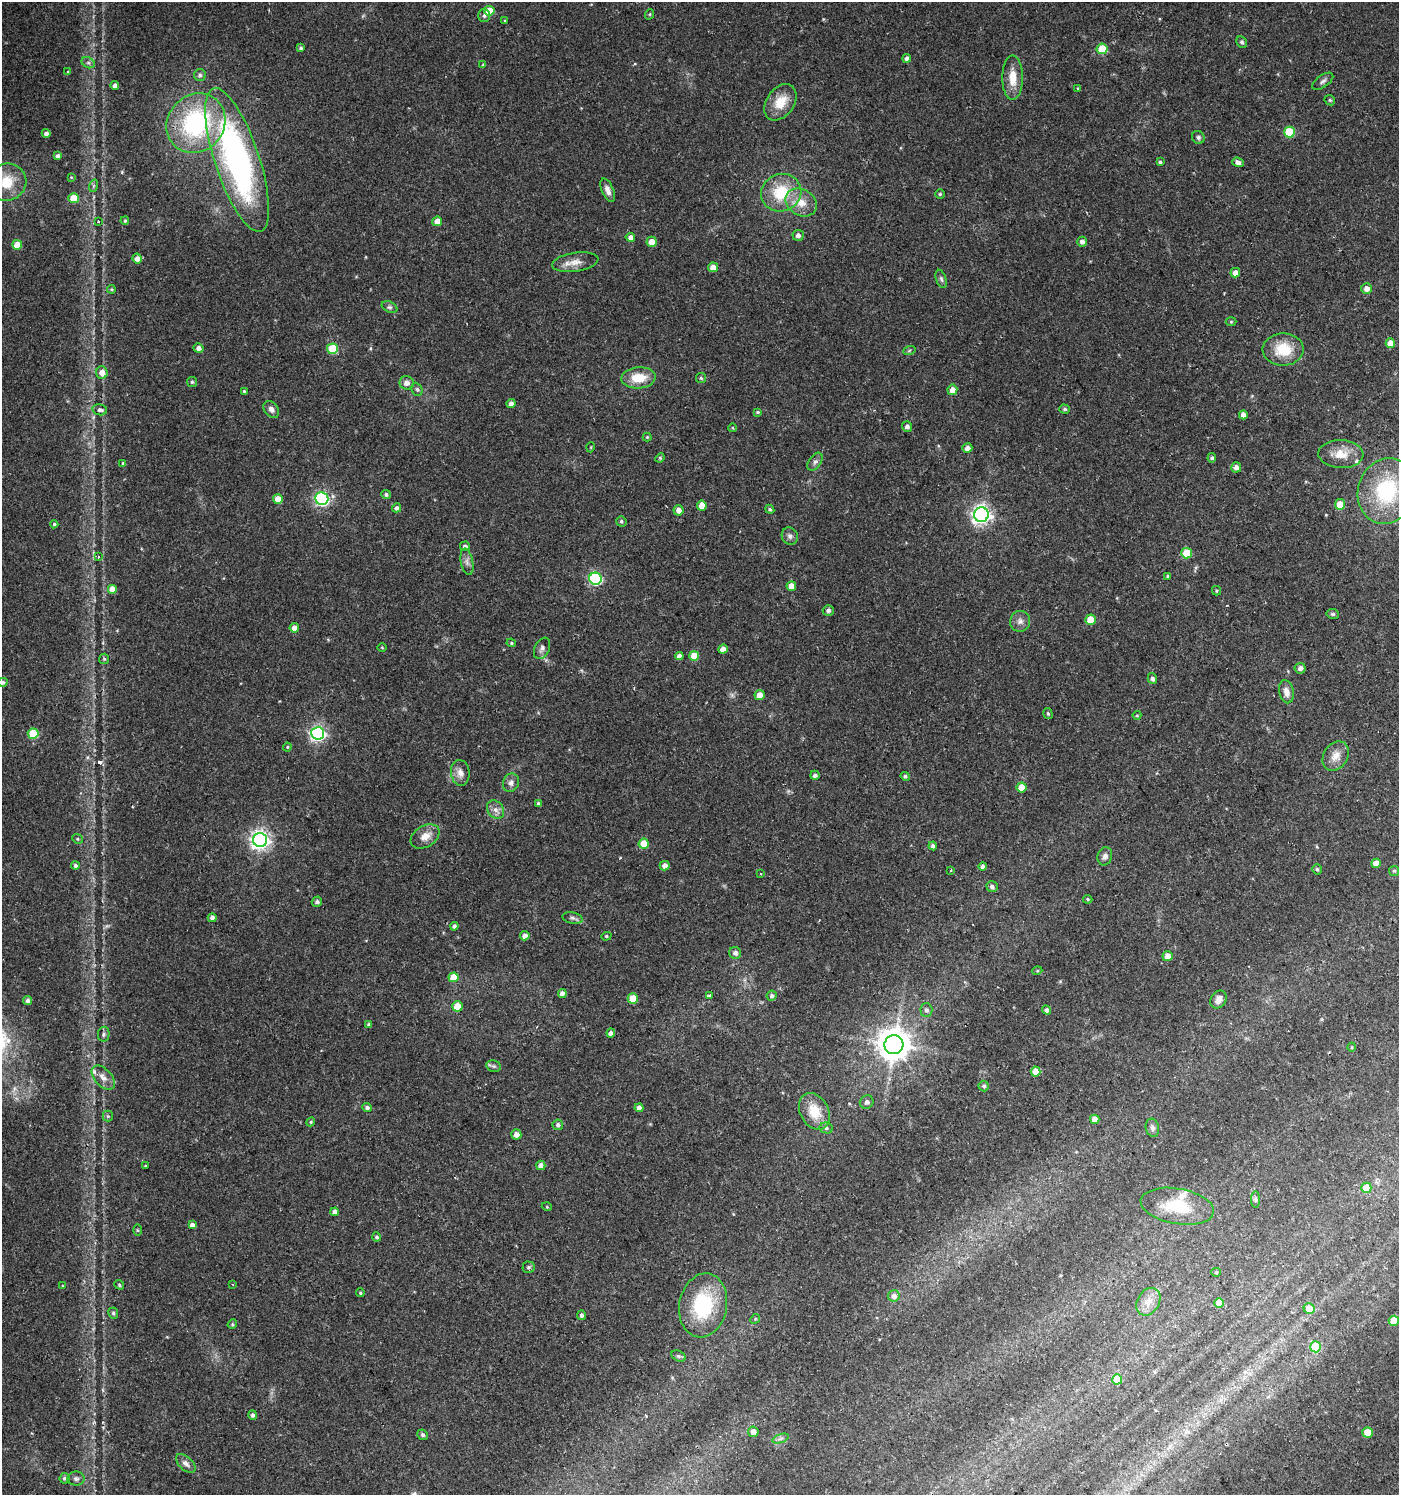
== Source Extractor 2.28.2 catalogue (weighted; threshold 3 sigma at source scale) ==
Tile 6 of 4 x 4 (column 2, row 2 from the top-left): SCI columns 1528-2924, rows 2989-4481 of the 5915 x 5974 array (HDU 1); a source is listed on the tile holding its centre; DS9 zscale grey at full resolution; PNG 1401 x 1497 px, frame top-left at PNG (2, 2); each listed source drawn as its Kron ellipse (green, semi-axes under 4 px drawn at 4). Shown black and unused: <1% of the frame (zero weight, under 2 of 3 exposures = <1% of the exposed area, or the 3 px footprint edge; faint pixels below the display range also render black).
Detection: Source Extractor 2.28.2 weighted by HDU 2 'WHT'; one run over the whole footprint, this tile lists its part. Background 0.0257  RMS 0.0043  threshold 0.0194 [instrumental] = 3 sigma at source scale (4.5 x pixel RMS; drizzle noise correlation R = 1.50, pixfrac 1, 0.0396/0.0396 arcsec/px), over >= 5 px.
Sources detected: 230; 2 cosmic-ray / hot-pixel residue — neither listed nor drawn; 3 inside a brighter listed object's ellipse — not listed separately; the other 225 listed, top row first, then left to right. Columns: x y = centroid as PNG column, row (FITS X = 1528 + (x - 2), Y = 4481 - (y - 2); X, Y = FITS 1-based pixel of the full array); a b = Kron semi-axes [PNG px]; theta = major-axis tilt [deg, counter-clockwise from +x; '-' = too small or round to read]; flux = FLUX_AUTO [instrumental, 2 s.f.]
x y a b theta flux
489 11 5 5 - 10
650 14 5 3 - 0.5
484 15 6 6 - 1.1
505 21 3 3 - 0.6
1242 42 6 5 - 1
301 48 4 4 - 0.8
1102 49 5 5 - 14
907 58 4 4 - 1.7
88 63 7 5 -28 1.1
483 65 4 4 - 0.54
68 72 3 3 - 0.53
200 75 6 6 - 0.95
1013 78 22 10 -90 7.4
1323 81 12 6 36 1.4
115 85 4 4 - 2
1078 89 4 3 - 0.54
1330 100 6 4 -45 0.65
780 102 20 13 55 9
196 123 31 28 48 58
1289 132 5 5 - 20
46 133 4 4 - 1.6
1198 137 7 6 - 1.1
58 156 4 4 - 1.8
237 160 75 22 -72 140
1160 162 4 3 - 0.69
1238 162 6 4 -18 2
71 177 4 3 - 0.36
6 182 20 18 16 13
93 186 6 4 71 0.69
608 190 12 6 -67 2.5
781 193 20 18 22 18
940 194 4 4 - 0.56
73 198 5 5 - 11
801 202 16 13 -32 6.9
125 221 4 3 - 0.56
437 221 5 4 - 4.4
98 222 3 2 - 0.55
798 235 5 5 - 1.9
630 237 5 4 - 1.9
652 242 5 5 - 4.7
1082 242 5 4 - 2
17 245 5 5 - 6.5
137 259 5 4 - 2.4
575 262 23 9 8 4.5
713 267 5 5 - 3
1235 273 5 4 - 3.1
941 279 9 5 -71 1.1
111 289 4 3 - 0.51
1367 289 5 5 - 3.1
390 307 8 5 -25 1
1231 322 5 3 - 0.44
1390 343 5 5 - 4.6
198 348 5 4 - 2
332 349 5 5 - 19
1283 349 20 16 3 14
909 351 6 4 20 0.65
102 373 6 6 - 4.1
638 378 17 10 4 9.6
701 378 5 5 - 0.64
192 382 5 5 - 0.71
407 383 7 7 - 2.6
417 389 7 5 -66 0.82
952 390 5 5 - 4.2
244 391 3 3 - 0.44
511 404 4 4 - 2.1
271 409 9 7 -51 1.8
1065 409 5 4 - 0.82
100 410 7 5 -12 1.6
757 412 4 3 - 0.48
1243 415 4 4 - 2.9
907 427 5 5 - 1.6
733 428 4 3 - 0.35
647 437 4 4 - 0.53
591 447 5 3 - 0.37
967 448 5 4 - 2.5
1341 454 22 14 -3 7.8
660 458 5 4 - 0.59
1212 458 4 4 - 1
815 462 10 6 55 1.5
123 463 4 3 - 0.45
1236 467 5 5 - 2.1
1387 491 33 28 72 40
386 494 4 4 - 1
278 499 5 5 - 6.2
322 499 6 6 - 84
1340 504 5 5 - 6.8
702 506 5 5 - 5.1
397 508 5 4 - 1.3
770 509 5 4 - 0.69
678 510 5 5 - 2.8
981 515 7 7 - 200
621 521 5 5 - 0.77
54 524 4 4 - 0.67
790 536 9 8 - 1.6
465 546 5 5 - 1.5
1187 553 5 5 - 16
99 557 3 2 - 0.35
467 562 13 6 -79 2.1
1168 576 4 3 - 0.7
595 579 6 6 - 57
791 586 5 4 - 4.6
112 589 5 5 - 3.8
1216 591 4 4 - 0.6
828 610 5 5 - 1.4
1333 614 6 5 - 0.84
1090 620 5 5 - 8.8
1020 621 10 10 - 2.4
294 628 4 4 - 2.7
511 643 5 4 - 0.53
382 647 5 3 - 0.34
542 648 11 7 65 1.8
723 649 5 4 - 3.5
679 656 4 4 - 2.1
694 656 5 5 - 8.2
104 659 5 5 - 0.66
1300 668 5 5 - 1.6
1152 678 5 4 - 1.1
3 682 5 4 - 1.2
1286 692 11 7 -77 3.3
759 695 5 5 - 3.8
1048 714 6 4 -74 0.68
1137 715 4 4 - 0.45
318 733 6 6 - 110
33 734 5 5 - 16
287 747 4 4 - 0.52
1336 756 16 12 56 4.8
460 773 13 9 -82 3.2
815 775 4 4 - 1.2
905 776 5 4 - 0.84
511 783 9 8 - 1.9
1022 787 5 5 - 8.3
538 804 4 4 - 0.98
495 810 10 7 -51 2.4
425 836 16 10 32 4.7
77 839 5 4 - 0.61
260 840 7 7 - 200
644 844 5 5 - 9.2
933 846 4 4 - 1.4
1105 856 9 7 71 1.9
1376 863 5 4 - 4.6
75 866 4 4 - 1.2
665 866 5 4 - 2.5
983 867 4 4 - 1.5
1317 869 5 4 - 0.8
951 870 3 2 - 0.35
1394 871 5 5 - 0.68
761 874 3 3 - 0.57
992 887 6 5 - 1.3
1088 899 5 4 - 0.6
317 902 5 5 - 1.1
212 918 4 4 - 1.6
572 918 10 5 -13 1.2
454 926 4 4 - 1.1
525 936 4 4 - 2.7
606 936 5 4 - 0.59
735 953 6 6 - 1.8
1167 956 5 5 - 3.6
1037 971 5 3 - 0.47
453 977 5 5 - 7.9
562 993 4 4 - 2.4
709 996 4 3 - 1.1
772 996 5 5 - 0.85
633 998 5 5 - 9.6
1218 1000 9 7 55 2.9
28 1001 4 4 - 1.5
457 1006 5 5 - 8.1
926 1010 7 6 - 1.2
1047 1010 5 4 - 1.5
369 1025 4 3 - 0.98
611 1033 4 4 - 1.5
104 1034 7 5 80 1
894 1045 9 9 - 780
1352 1047 4 3 - 0.36
494 1066 7 5 -19 0.97
1036 1071 5 5 - 6
103 1078 14 8 -48 3.2
984 1086 5 5 - 1.1
867 1102 7 6 - 1.7
367 1108 5 4 - 1.2
639 1108 4 4 - 2
814 1111 19 14 -62 11
108 1116 5 5 - 0.69
1095 1119 4 4 - 4.4
311 1122 5 4 - 0.55
558 1125 5 5 - 1.3
826 1128 6 5 - 1.1
1152 1128 9 6 -77 1.6
516 1134 5 5 - 2.6
541 1165 5 4 - 2.5
146 1166 3 2 - 0.51
1366 1188 5 5 - 10
1256 1200 8 4 -90 0.84
1177 1206 37 17 -10 17
547 1207 5 3 - 0.4
334 1212 4 4 - 2.1
192 1225 4 4 - 1.8
137 1230 5 3 - 0.51
377 1237 4 4 - 0.78
528 1267 6 6 - 0.92
1216 1272 5 4 - 0.59
233 1284 3 2 - 0.39
119 1285 5 4 - 0.67
63 1286 3 3 - 0.37
360 1293 4 3 - 0.58
894 1296 6 5 - 2.3
1148 1302 15 11 58 4.4
1219 1303 5 5 - 4.9
703 1305 32 24 79 35
1309 1308 5 5 - 6.4
113 1313 6 5 - 0.86
582 1315 5 4 - 1.1
755 1319 5 4 - 0.47
1394 1321 5 5 - 11
232 1324 5 4 - 0.57
1316 1347 5 5 - 17
678 1356 8 5 -26 0.89
1117 1379 5 5 - 8.4
253 1415 5 4 - 1.2
753 1432 5 5 - 2.7
1367 1432 5 5 - 8.5
422 1435 5 5 - 1.1
781 1439 9 4 19 1.1
186 1463 12 6 -43 1.9
65 1478 5 5 - 1.4
76 1479 8 7 - 1.4
Overlapping masked pixels (flux is a lower limit): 1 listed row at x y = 237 160
Isophote crosses this tile's border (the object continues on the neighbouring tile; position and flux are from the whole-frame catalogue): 2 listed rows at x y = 6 182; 3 682